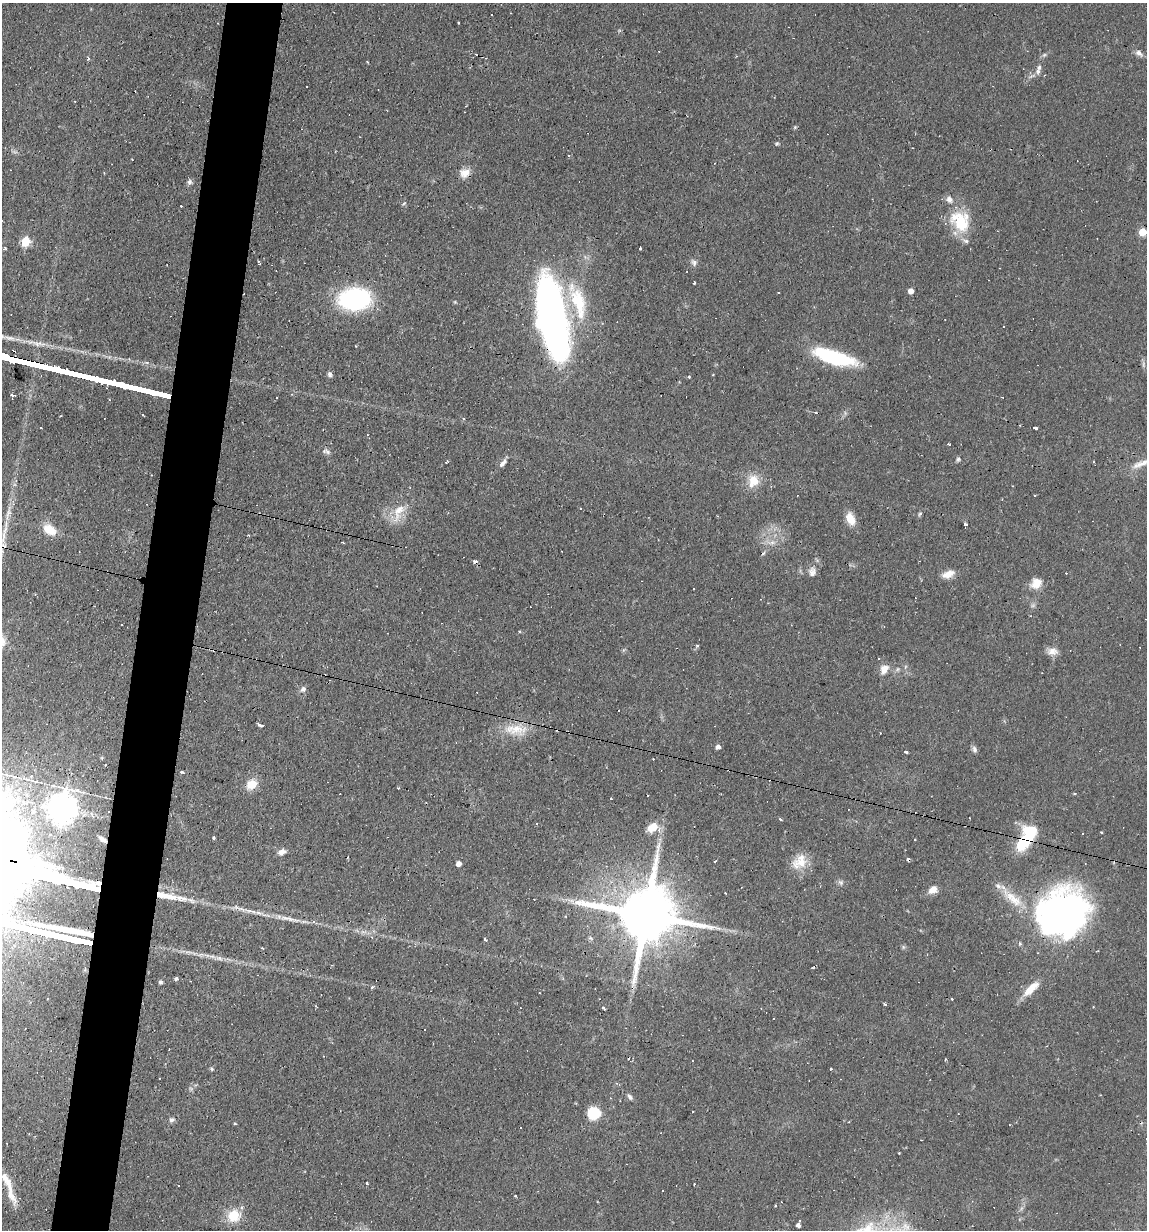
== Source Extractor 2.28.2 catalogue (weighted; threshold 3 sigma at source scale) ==
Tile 7 of 4 x 4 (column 3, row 2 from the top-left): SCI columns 2406-3550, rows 2455-3682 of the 4929 x 4909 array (HDU 1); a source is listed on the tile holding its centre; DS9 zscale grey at full resolution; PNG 1149 x 1232 px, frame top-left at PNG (2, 3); no overlay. Shown black and unused: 5% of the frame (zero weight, under 2 of 3 exposures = <1% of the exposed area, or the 3 px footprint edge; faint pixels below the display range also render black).
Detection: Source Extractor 2.28.2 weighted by HDU 2 'WHT'; one run over the whole footprint, this tile lists its part. Background 0.0927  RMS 0.0057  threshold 0.0256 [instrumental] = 3 sigma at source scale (4.5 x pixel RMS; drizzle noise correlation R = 1.50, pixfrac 1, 0.05/0.05 arcsec/px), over >= 5 px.
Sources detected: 170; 2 too faint to see at this stretch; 1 inside a brighter object's white glare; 56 cosmic-ray / hot-pixel residue — not listed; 6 inside a brighter listed object's ellipse — not listed separately; the other 105 listed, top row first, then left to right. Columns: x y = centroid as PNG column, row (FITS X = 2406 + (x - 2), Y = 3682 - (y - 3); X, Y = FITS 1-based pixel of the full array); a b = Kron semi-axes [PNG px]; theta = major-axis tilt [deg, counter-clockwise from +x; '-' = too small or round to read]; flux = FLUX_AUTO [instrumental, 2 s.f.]
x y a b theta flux
492 14 3 3 - 0.74
458 23 2 2 - 0.58
659 51 2 2 - 0.46
1139 53 12 7 -34 2.5
1044 55 7 4 44 1.1
88 58 3 3 - 2
1038 71 10 7 83 2.6
306 86 2 2 - 0.55
776 144 6 4 -18 0.79
465 173 14 10 23 5.5
189 182 8 6 76 1.7
404 203 7 3 36 0.7
960 221 30 22 -64 25
1142 232 5 5 - 13
25 242 6 5 - 30
5 248 4 3 - 0.69
640 248 3 2 - 1.2
694 263 8 6 75 1.8
694 283 3 3 - 0.75
911 291 5 4 - 4.2
355 299 28 19 6 77
578 302 50 20 -74 37
552 319 64 21 -79 400
834 357 43 13 -16 48
147 362 5 4 - 1.5
330 374 6 5 - 1.8
689 377 4 3 - 0.73
13 396 3 3 - 15
143 414 3 3 - 0.85
41 428 2 2 - 0.41
1035 428 4 3 - 3.6
948 444 4 2 - 0.65
958 459 7 6 - 1.2
1094 462 4 3 - 0.48
503 463 14 5 53 2.5
1140 464 31 7 24 6.9
753 481 14 13 - 11
1035 495 3 3 - 1.8
398 512 29 13 67 11
850 519 14 9 -65 8.3
965 525 3 3 - 2.7
50 530 19 12 -36 8.7
3 537 23 7 80 6.7
812 572 11 10 - 3.3
948 574 15 8 21 5.7
1036 583 14 11 33 7.1
1052 651 15 9 -5 4.2
884 669 10 7 63 5.9
897 669 7 5 37 1.3
303 689 9 8 - 2.1
260 725 4 3 - 4.7
516 730 37 16 -2 15
718 747 4 4 - 2.8
974 749 9 6 -78 1.8
906 752 4 3 - 3.4
181 772 5 3 - 0.93
251 784 13 10 42 9.1
398 788 3 2 - 0.44
1075 794 4 3 - 0.57
648 795 3 3 - 2.4
62 809 10 9 - 860
33 811 8 8 - 2.5
780 819 4 3 - 0.94
652 827 15 10 34 9.2
1031 833 22 17 80 24
1083 834 3 2 - 0.52
50 835 4 4 - 1.1
214 838 3 3 - 1.2
102 839 9 4 -32 2.2
658 845 12 5 70 2.9
282 852 10 6 12 3.4
801 861 21 18 67 11
458 863 5 4 - 3.6
841 882 8 4 82 1.1
998 886 12 6 -27 2.9
933 890 11 8 34 4.8
725 893 3 2 - 0.5
171 896 56 8 -10 18
645 915 22 15 -11 5800
1055 917 67 44 38 200
314 922 5 5 - 1.4
485 939 3 3 - 5.7
903 947 6 5 - 0.9
176 978 4 4 - 1.2
160 982 4 4 - 1.4
372 987 4 3 - 1.4
1031 989 25 9 43 9.7
952 999 3 2 - 0.59
885 1004 3 2 - 2.3
603 1008 4 3 - 2.4
212 1069 6 4 -38 0.78
831 1069 3 3 - 2.2
630 1097 9 6 -47 1.6
610 1098 3 2 - 0.38
594 1113 13 12 - 17
172 1120 8 7 - 1.7
235 1123 5 3 - 0.53
899 1153 2 2 - 0.38
367 1183 3 3 - 1.9
662 1191 3 3 - 1.3
10 1193 37 9 -70 9.1
516 1196 3 3 - 1.4
775 1206 3 2 - 0.7
234 1216 14 13 - 15
799 1224 4 3 - 27
Overlapping masked pixels (flux is a lower limit): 8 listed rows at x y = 465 173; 552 319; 3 537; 1031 833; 102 839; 171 896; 645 915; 1055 917
Isophote crosses this tile's border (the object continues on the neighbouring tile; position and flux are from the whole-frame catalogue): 2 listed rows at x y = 1140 464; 3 537
Unlisted compact peaks at least as high as the median listed source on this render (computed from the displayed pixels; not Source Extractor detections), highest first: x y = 328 452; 697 646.